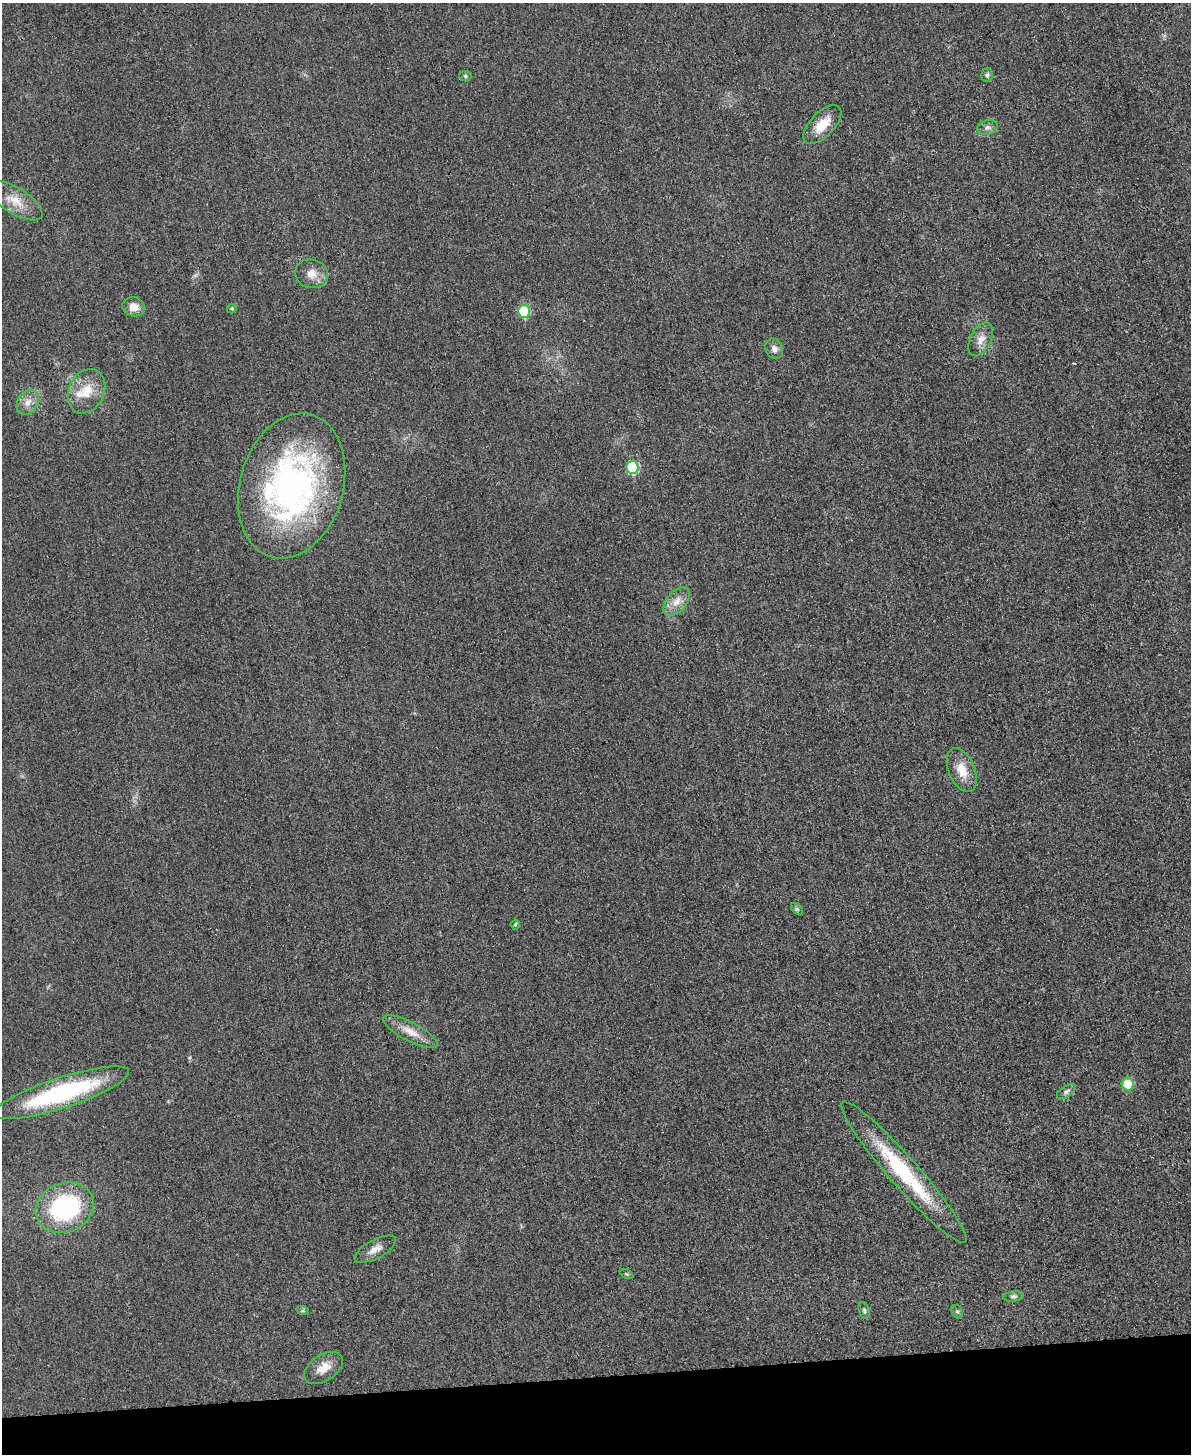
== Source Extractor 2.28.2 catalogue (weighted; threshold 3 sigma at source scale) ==
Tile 10 of 4 x 3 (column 2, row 3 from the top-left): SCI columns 1205-2393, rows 253-1704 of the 4773 x 4748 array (HDU 1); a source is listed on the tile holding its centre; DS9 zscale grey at full resolution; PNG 1193 x 1456 px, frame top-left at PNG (2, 3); each listed source drawn as its Kron ellipse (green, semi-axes under 4 px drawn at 4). Shown black and unused: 5% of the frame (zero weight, under 3 of 4 exposures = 1% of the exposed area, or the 3 px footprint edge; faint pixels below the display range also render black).
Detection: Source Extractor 2.28.2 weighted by HDU 2 'WHT'; one run over the whole footprint, this tile lists its part. Background 0.0307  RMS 0.0059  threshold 0.0266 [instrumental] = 3 sigma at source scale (4.5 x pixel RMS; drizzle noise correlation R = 1.50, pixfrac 1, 0.05/0.05 arcsec/px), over >= 5 px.
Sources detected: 33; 1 inside a brighter listed object's ellipse — not listed separately; the other 32 listed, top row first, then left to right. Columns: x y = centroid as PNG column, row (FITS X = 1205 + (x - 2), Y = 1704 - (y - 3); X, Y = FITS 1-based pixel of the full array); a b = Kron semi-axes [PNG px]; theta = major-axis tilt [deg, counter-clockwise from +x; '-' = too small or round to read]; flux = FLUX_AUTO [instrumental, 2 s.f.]
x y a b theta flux
987 75 6 6 - 1.4
465 76 6 5 - 1.1
822 125 24 12 46 13
987 128 10 7 13 2.4
15 201 31 13 -31 12
311 274 17 14 -16 7.1
134 307 11 9 -16 6.5
232 308 5 5 - 0.86
524 311 6 6 - 26
981 339 18 10 63 6
774 349 10 8 -64 3.4
87 391 23 17 65 13
28 402 13 10 55 5.3
632 467 6 6 - 36
292 486 74 51 74 200
677 602 17 10 51 6.4
962 770 23 13 -67 10
797 909 7 4 -45 1.1
515 924 5 5 - 1.1
410 1032 30 9 -28 9
1128 1084 6 6 - 16
1066 1092 10 5 34 1.9
61 1093 71 15 18 84
904 1172 93 14 -49 56
65 1208 30 24 22 79
375 1249 23 9 28 5.3
627 1274 7 4 -27 0.82
1013 1296 10 5 9 1.6
864 1310 8 5 -72 1.3
303 1311 6 4 -17 0.94
957 1312 7 5 -66 1.1
323 1368 21 13 33 7.9